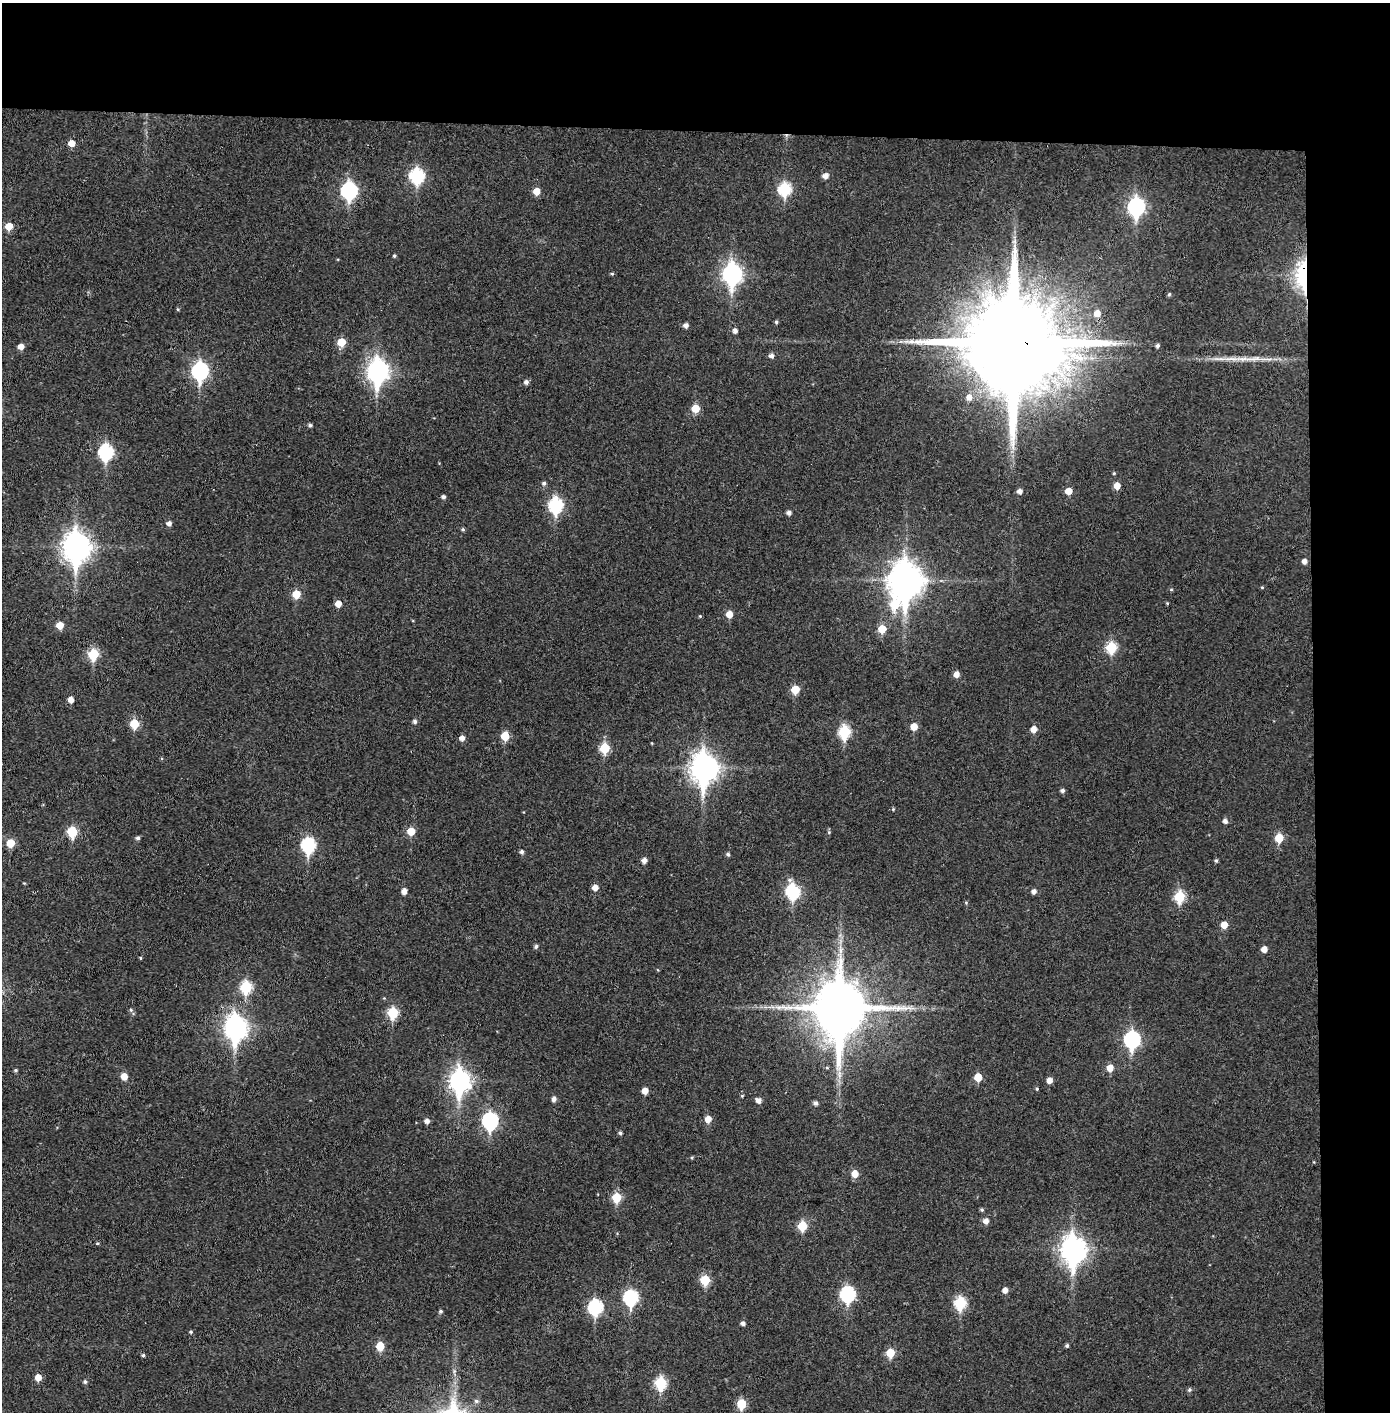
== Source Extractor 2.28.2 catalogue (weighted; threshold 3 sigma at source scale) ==
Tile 3 of 3 x 3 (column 3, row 1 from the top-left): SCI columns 2856-4243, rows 2826-4235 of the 4321 x 4242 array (HDU 1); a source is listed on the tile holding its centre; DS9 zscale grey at full resolution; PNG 1392 x 1414 px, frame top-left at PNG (2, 3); no overlay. Shown black and unused: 14% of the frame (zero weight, under 3 of 4 exposures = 6% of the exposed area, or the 3 px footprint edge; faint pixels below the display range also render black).
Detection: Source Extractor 2.28.2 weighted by HDU 2 'WHT'; one run over the whole footprint, this tile lists its part. Background 0.036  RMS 0.005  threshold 0.0227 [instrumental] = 3 sigma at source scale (4.5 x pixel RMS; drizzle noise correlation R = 1.50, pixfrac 1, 0.05/0.05 arcsec/px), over >= 5 px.
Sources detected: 145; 1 inside a brighter object's white glare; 1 long thin detection or spike segment (spike, bleed or trail) — not listed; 1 inside a brighter listed object's ellipse — not listed separately; the other 142 listed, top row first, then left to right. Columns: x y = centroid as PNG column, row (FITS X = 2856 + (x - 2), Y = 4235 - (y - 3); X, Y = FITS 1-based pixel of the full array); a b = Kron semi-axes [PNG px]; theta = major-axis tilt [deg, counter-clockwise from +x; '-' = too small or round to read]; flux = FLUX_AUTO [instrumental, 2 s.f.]
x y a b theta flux
71 143 5 5 - 5.3
417 176 8 7 - 65
825 176 6 5 - 3.1
785 189 7 6 - 44
349 191 8 7 - 100
536 191 6 6 - 5.7
1136 207 9 7 84 130
9 226 6 5 - 8.2
1015 241 7 4 72 1.1
394 256 4 4 - 0.72
612 274 4 4 - 0.65
732 274 10 8 88 210
1303 275 22 9 -89 55
1169 294 5 4 - 0.7
178 309 5 4 - 0.59
1097 313 7 7 - 4.4
776 322 4 4 - 0.83
686 325 5 5 - 1.9
735 331 5 5 - 2
341 342 6 6 - 9.3
1014 343 28 25 -4 14000
21 346 6 5 - 3.6
1157 346 5 4 - 1.1
771 355 5 5 - 1.9
1231 359 36 5 0 7.7
200 371 9 7 86 110
378 371 11 8 84 260
526 382 5 5 - 1.7
969 397 7 6 - 3.2
695 408 6 5 - 11
310 425 5 4 - 0.99
106 452 8 7 - 70
1114 473 4 4 - 0.55
544 483 5 5 - 1.2
1117 486 6 5 - 4.8
1020 491 5 5 - 2
1068 491 5 5 - 5.1
443 497 5 4 - 1.2
556 505 8 7 - 63
789 513 4 4 - 1.9
169 523 5 5 - 2
463 529 5 4 - 0.76
77 547 12 9 -90 520
1304 561 5 5 - 2.5
906 580 13 11 90 920
1262 587 4 4 - 0.49
1171 590 5 3 - 0.51
296 594 6 6 - 9.3
1167 603 4 3 - 0.47
338 604 5 5 - 4.4
895 604 15 11 -34 22
729 614 6 5 - 5.2
700 616 4 4 - 0.51
60 625 6 5 - 6.3
882 629 6 6 - 10
1111 647 6 6 - 26
93 654 6 6 - 26
956 674 5 5 - 3.2
795 689 6 5 - 11
71 700 5 5 - 3.6
415 721 5 5 - 1.4
134 724 6 6 - 15
914 726 5 5 - 6
1034 729 6 5 - 4.1
844 732 7 6 - 40
505 736 6 5 - 13
462 738 6 5 - 2.4
605 748 6 6 - 22
704 768 12 9 89 520
1062 791 5 5 - 1.3
893 809 4 4 - 0.55
1225 821 6 5 - 1.7
411 831 6 6 - 8.7
72 832 7 6 - 24
829 832 5 4 - 0.6
138 838 5 5 - 1.2
1279 838 6 5 - 13
10 843 6 6 - 9.5
308 845 8 7 - 63
522 852 5 5 - 1.3
728 854 5 4 - 0.95
644 860 5 5 - 2.5
1216 860 5 4 - 0.89
595 887 5 5 - 3.7
404 891 5 5 - 3
1034 891 5 5 - 1.9
793 892 8 7 - 57
1180 896 7 6 - 27
1224 925 6 5 - 6.1
536 946 5 5 - 1.2
1264 949 5 5 - 3.6
140 958 5 3 - 0.42
246 987 7 6 - 34
840 1008 17 15 89 3500
131 1010 5 5 - 0.78
393 1013 6 6 - 27
235 1028 12 9 -81 300
1132 1039 9 7 85 94
827 1068 5 4 - 0.53
1110 1068 6 6 - 5.3
16 1070 4 4 - 0.83
124 1076 6 6 - 5.2
978 1077 6 5 - 9.2
1049 1080 5 5 - 3.1
460 1081 10 8 89 240
1037 1089 4 4 - 0.57
645 1091 5 5 - 4.5
742 1096 4 4 - 0.51
554 1099 5 5 - 2.1
758 1100 6 5 - 2.4
816 1103 5 4 - 1.5
708 1119 6 5 - 4.5
427 1121 5 5 - 2.1
490 1121 8 7 - 93
620 1133 4 4 - 0.92
692 1157 5 3 - 0.57
855 1174 6 6 - 6
616 1197 6 6 - 17
982 1210 5 4 - 0.8
986 1221 6 5 - 2.7
802 1226 6 5 - 16
97 1243 5 4 - 0.59
1073 1250 12 9 -90 390
705 1280 6 6 - 19
1005 1290 5 5 - 3.1
847 1294 8 7 - 71
631 1298 8 7 - 67
960 1303 7 6 - 36
595 1307 8 7 - 64
440 1311 5 4 - 0.83
743 1323 5 4 - 1.6
191 1332 4 4 - 0.6
380 1346 7 6 - 10
1067 1346 4 4 - 1
890 1353 6 6 - 12
143 1355 4 4 - 0.8
38 1377 6 6 - 4.9
85 1382 5 5 - 1.1
661 1383 7 6 - 37
1189 1390 6 5 - 1.1
476 1401 6 5 - 1.1
741 1404 6 5 - 17
Overlapping masked pixels (flux is a lower limit): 2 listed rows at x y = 1303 275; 1014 343